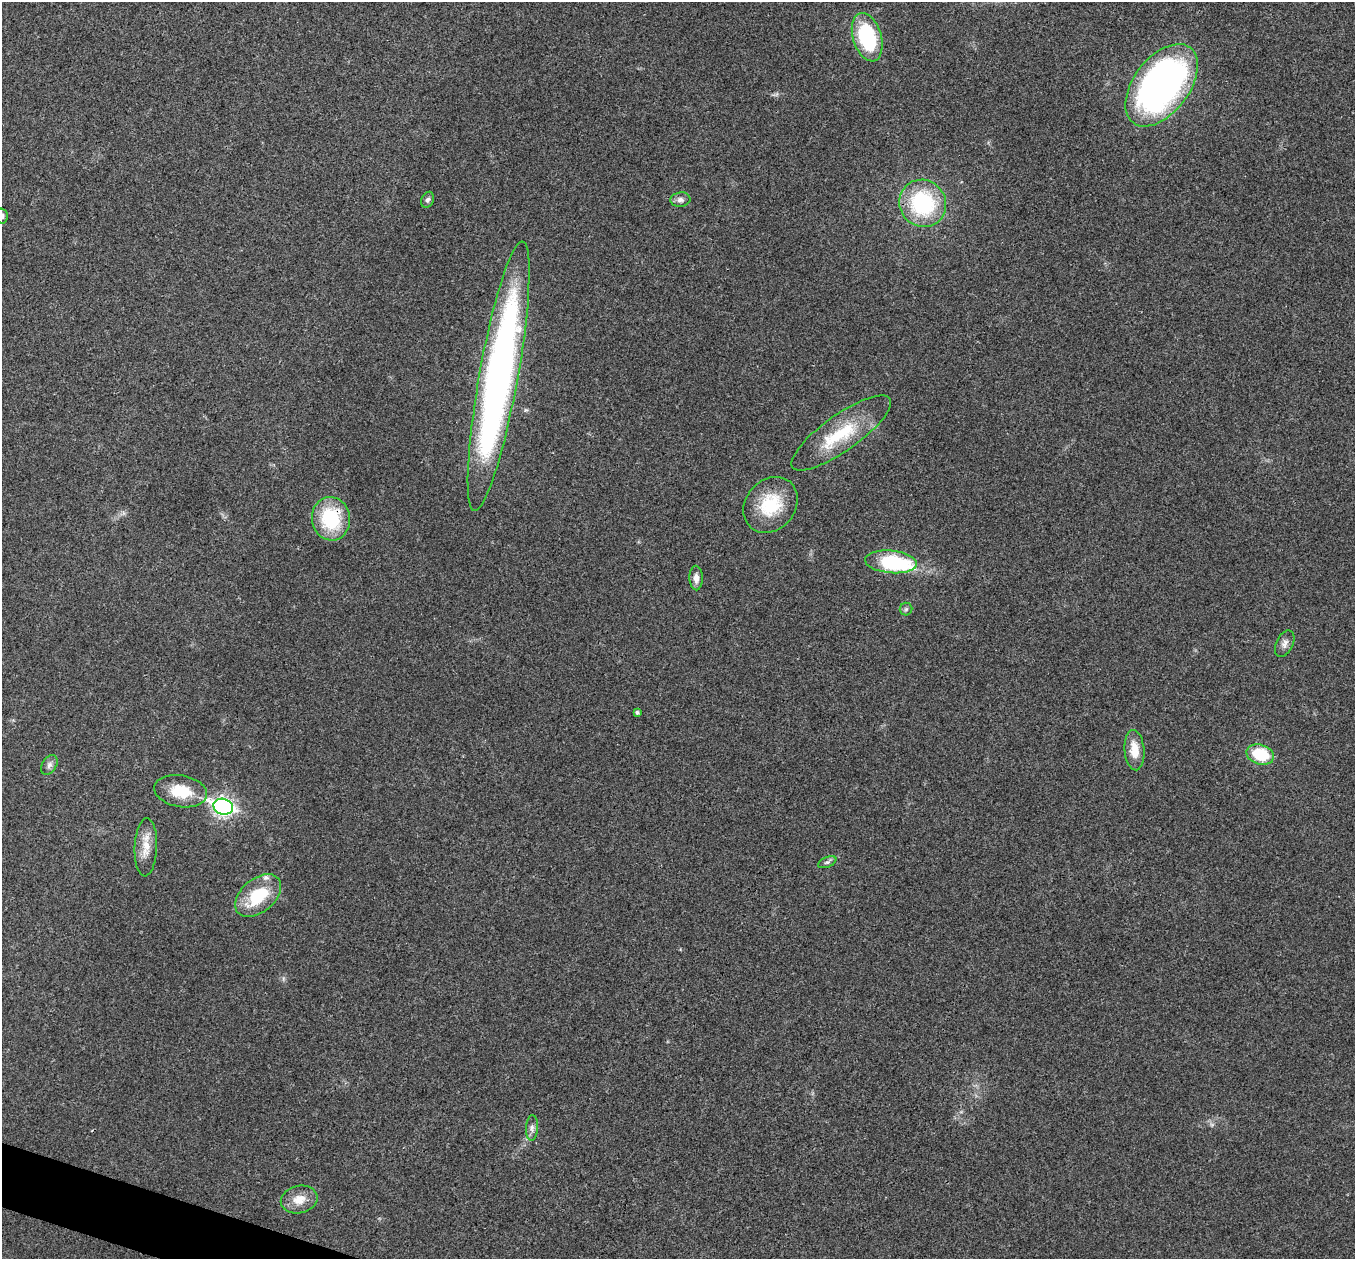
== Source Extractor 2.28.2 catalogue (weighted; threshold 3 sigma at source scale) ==
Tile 7 of 4 x 4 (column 3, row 2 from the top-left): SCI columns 2708-4060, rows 2651-3907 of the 5419 x 5431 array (HDU 1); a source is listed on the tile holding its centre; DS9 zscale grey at full resolution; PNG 1357 x 1261 px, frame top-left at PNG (2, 2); each listed source drawn as its Kron ellipse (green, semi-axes under 4 px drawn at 4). Shown black and unused: <1% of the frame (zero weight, under 3 of 4 exposures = <1% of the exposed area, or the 3 px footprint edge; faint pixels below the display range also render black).
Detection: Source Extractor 2.28.2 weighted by HDU 2 'WHT'; one run over the whole footprint, this tile lists its part. Background 0.021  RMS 0.004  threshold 0.0182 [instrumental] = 3 sigma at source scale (4.5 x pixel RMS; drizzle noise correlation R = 1.50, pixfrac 1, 0.05/0.05 arcsec/px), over >= 5 px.
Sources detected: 27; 1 inside a brighter object's white glare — neither listed nor drawn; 1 inside a brighter listed object's ellipse — not listed separately; the other 25 listed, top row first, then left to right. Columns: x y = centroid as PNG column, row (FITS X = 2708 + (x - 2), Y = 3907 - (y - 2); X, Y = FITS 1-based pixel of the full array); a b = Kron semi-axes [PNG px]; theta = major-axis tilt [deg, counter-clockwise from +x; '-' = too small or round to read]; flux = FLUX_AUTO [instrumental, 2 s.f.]
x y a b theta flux
867 37 25 14 -73 34
1162 85 47 27 53 190
427 200 8 6 65 1
680 200 10 7 7 1.7
923 203 24 23 - 39
2 216 7 6 - 1.1
499 376 137 19 80 230
841 433 59 18 35 23
770 505 30 24 50 19
331 519 22 19 -81 27
891 562 26 11 -5 30
696 578 12 6 -89 2.5
906 609 6 6 - 0.87
1285 644 14 8 64 2.2
637 712 4 3 - 0.87
1134 750 20 10 -85 7
1260 754 14 10 -17 16
49 765 11 7 58 1.6
181 791 27 16 -10 13
223 807 10 7 -20 160
146 847 29 11 87 6.5
827 862 10 5 24 1.1
258 896 26 16 40 18
532 1128 13 6 87 1.7
299 1199 18 13 15 5.8
Overlapping masked pixels (flux is a lower limit): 1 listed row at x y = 331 519
Isophote crosses this tile's border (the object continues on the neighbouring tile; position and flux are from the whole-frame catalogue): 1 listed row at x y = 2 216